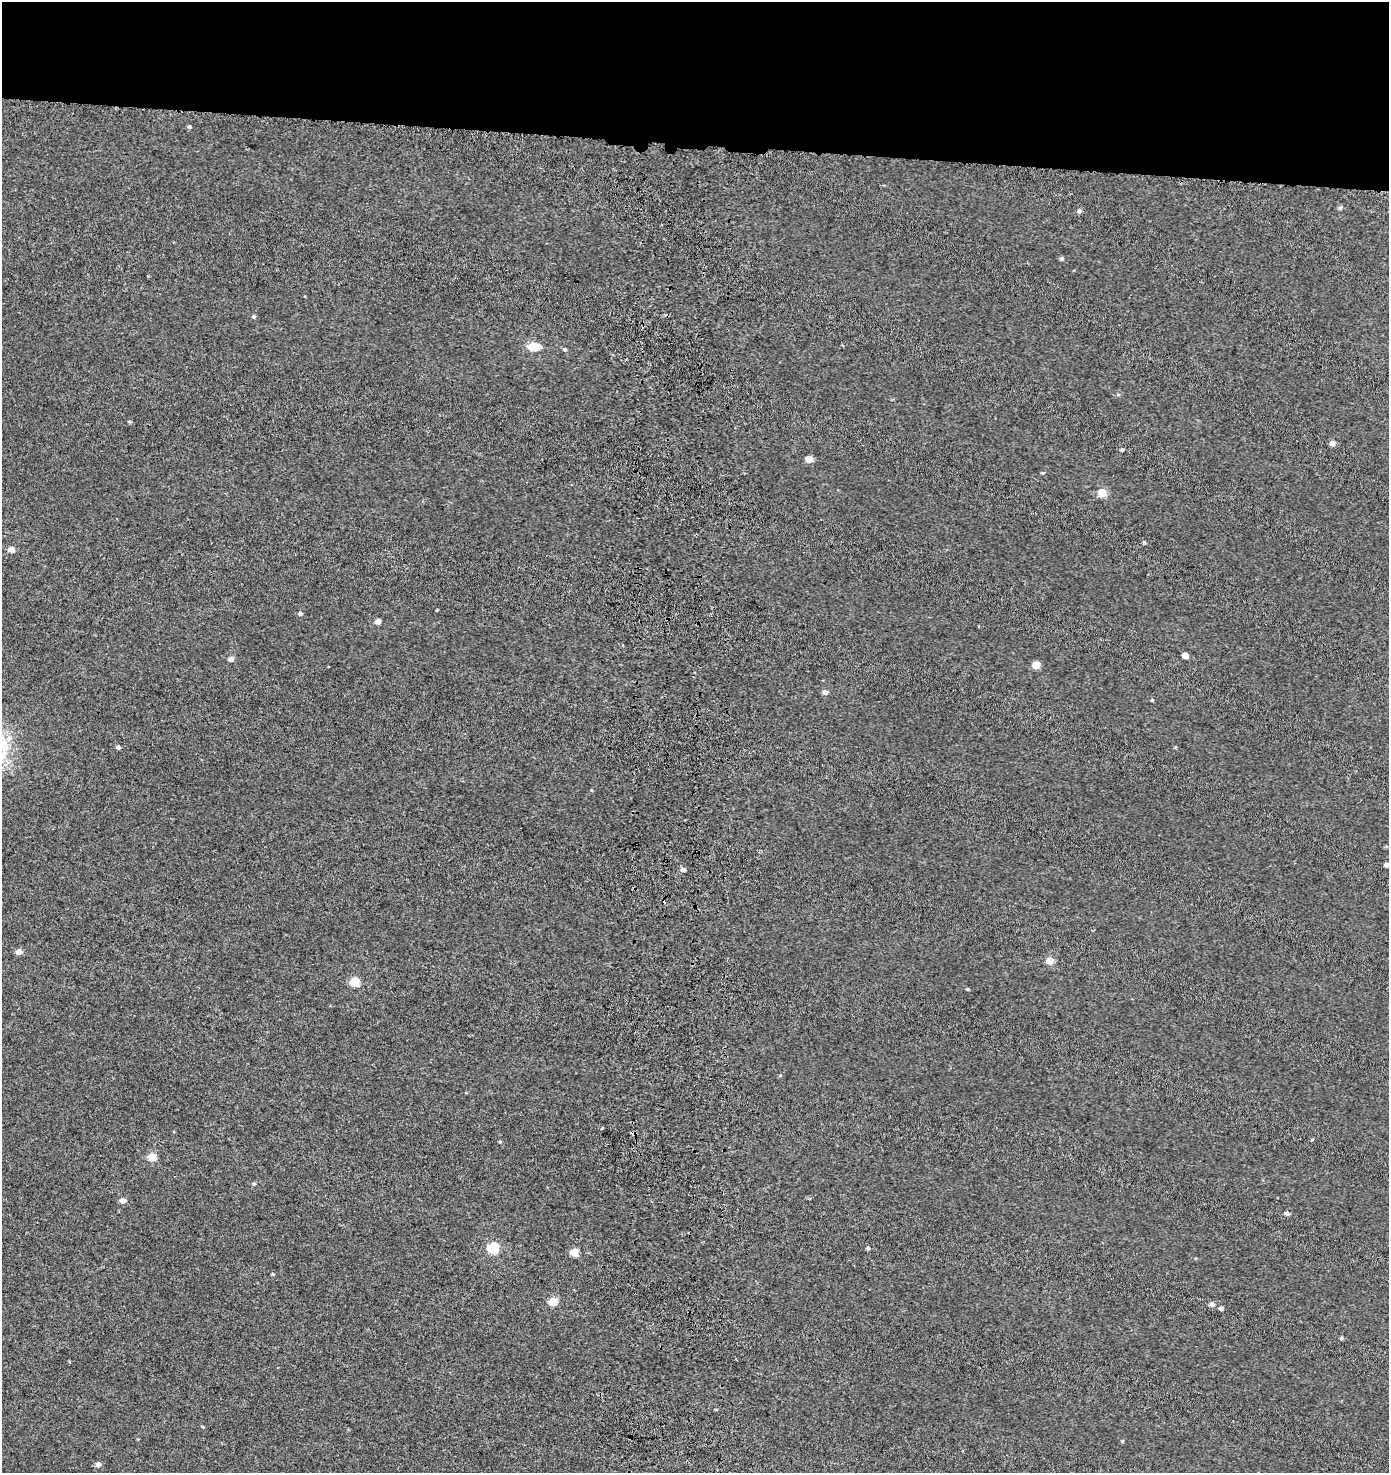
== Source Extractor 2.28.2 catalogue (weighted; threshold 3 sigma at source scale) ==
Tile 2 of 3 x 3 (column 2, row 1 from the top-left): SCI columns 1729-3115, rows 3048-4518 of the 4819 x 4580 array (HDU 1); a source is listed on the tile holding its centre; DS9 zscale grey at full resolution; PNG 1391 x 1475 px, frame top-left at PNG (2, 2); no overlay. Shown black and unused: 10% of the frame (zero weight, under 3 of 5 exposures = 3% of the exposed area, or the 3 px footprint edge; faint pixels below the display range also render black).
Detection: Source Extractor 2.28.2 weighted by HDU 2 'WHT'; one run over the whole footprint, this tile lists its part. Background -2.44e-04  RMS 0.0028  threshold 0.0126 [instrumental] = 3 sigma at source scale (4.5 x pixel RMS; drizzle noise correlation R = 1.50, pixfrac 1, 0.0396/0.0396 arcsec/px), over >= 5 px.
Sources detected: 51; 1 inside a brighter object's white glare — not listed; the other 50 listed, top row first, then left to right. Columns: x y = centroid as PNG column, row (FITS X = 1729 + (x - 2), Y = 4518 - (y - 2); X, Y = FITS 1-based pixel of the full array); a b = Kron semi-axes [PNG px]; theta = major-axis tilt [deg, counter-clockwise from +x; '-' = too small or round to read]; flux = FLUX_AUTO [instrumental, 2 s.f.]
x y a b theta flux
189 127 5 4 - 0.46
1340 208 6 5 - 0.49
1079 211 5 5 - 0.68
1062 258 6 4 72 0.36
254 317 5 5 - 0.4
532 347 5 5 - 8.2
564 349 5 4 - 0.41
129 421 5 3 - 0.28
1332 443 5 4 - 1.7
1122 450 4 4 - 0.52
809 459 5 4 - 3.8
1042 473 5 4 - 0.32
1102 493 5 5 - 7.1
1144 543 4 4 - 0.38
11 549 5 4 - 2.5
300 613 5 4 - 0.65
377 621 4 4 - 2
1185 655 5 4 - 3
231 659 5 5 - 1.5
1036 665 5 5 - 5.9
825 692 5 5 - 1.2
1152 700 4 3 - 0.24
9 738 9 7 23 1.5
118 747 5 4 - 0.68
1386 865 4 4 - 1.4
683 870 5 5 - 0.89
18 952 5 5 - 2.4
1050 961 5 5 - 5.6
354 982 5 5 - 11
968 989 4 3 - 0.29
780 1075 5 3 - 0.24
633 1133 4 4 - 0.82
1312 1140 5 3 - 0.26
500 1142 5 3 - 0.25
152 1157 5 5 - 6.4
254 1183 5 5 - 0.41
122 1200 5 5 - 1.9
1286 1213 6 5 - 0.77
493 1248 5 5 - 21
868 1248 5 4 - 0.43
574 1252 5 5 - 7.1
273 1274 4 4 - 0.31
553 1302 5 5 - 9.1
1212 1304 5 5 - 1.1
1221 1308 5 4 - 0.69
1341 1338 5 4 - 0.33
716 1409 5 3 - 0.25
202 1427 5 3 - 0.29
1122 1441 5 3 - 0.28
98 1464 6 5 - 0.99
Overlapping masked pixels (flux is a lower limit): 1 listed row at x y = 633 1133
Isophote crosses this tile's border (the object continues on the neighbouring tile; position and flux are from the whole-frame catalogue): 1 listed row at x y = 1386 865